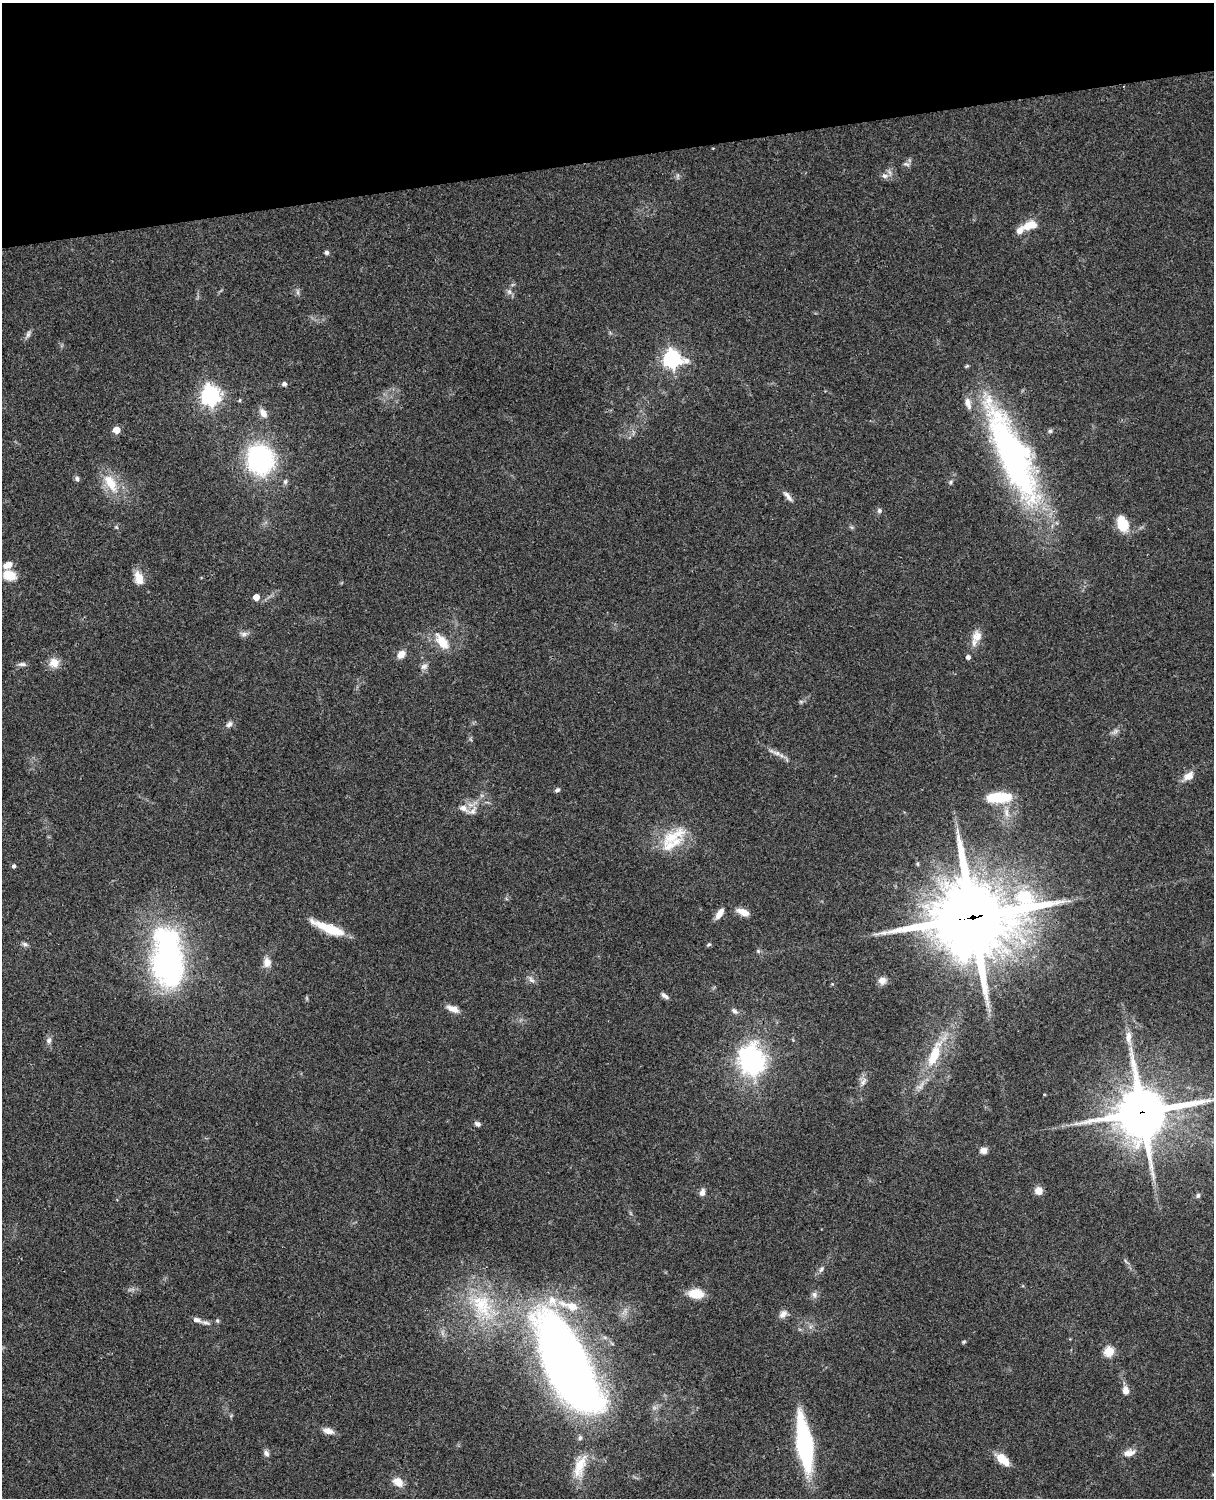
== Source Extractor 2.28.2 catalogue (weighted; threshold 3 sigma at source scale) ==
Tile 3 of 4 x 3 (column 3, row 1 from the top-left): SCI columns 2545-3756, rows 3268-4763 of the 5087 x 4927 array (HDU 1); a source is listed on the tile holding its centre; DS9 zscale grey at full resolution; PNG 1216 x 1500 px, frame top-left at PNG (2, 3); no overlay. Shown black and unused: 10% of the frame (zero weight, under 3 of 4 exposures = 6% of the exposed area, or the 3 px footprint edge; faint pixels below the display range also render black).
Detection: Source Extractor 2.28.2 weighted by HDU 2 'WHT'; one run over the whole footprint, this tile lists its part. Background 0.0787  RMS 0.0058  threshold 0.0262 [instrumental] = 3 sigma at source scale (4.5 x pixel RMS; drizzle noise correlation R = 1.50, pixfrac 1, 0.05/0.05 arcsec/px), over >= 5 px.
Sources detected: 101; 2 inside a brighter object's white glare — not listed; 11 inside a brighter listed object's ellipse — not listed separately; the other 88 listed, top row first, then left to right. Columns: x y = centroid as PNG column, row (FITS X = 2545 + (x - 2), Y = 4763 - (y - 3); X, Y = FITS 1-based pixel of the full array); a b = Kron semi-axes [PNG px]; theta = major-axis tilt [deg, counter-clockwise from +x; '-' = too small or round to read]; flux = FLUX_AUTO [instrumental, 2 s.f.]
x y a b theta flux
906 164 10 4 -17 1.3
884 176 10 7 -22 2.6
1027 226 16 10 45 7.4
327 252 5 5 - 1.4
298 292 7 4 -90 1.2
509 292 8 6 -69 1.9
28 334 10 6 74 1.7
672 359 8 7 - 210
284 384 5 5 - 1.8
210 395 7 7 - 300
263 413 13 8 -59 3.9
116 430 5 5 - 11
1050 431 7 5 2 1.2
1012 455 125 31 -66 190
260 459 20 18 -75 110
77 479 7 6 - 1.5
285 482 7 5 75 1.4
951 482 6 5 - 1.1
111 483 30 14 -59 15
788 496 16 6 -51 2.7
879 510 7 7 - 1.4
1122 524 20 13 -69 12
116 527 6 4 -44 0.7
9 575 15 11 -16 9.8
139 578 17 10 -72 7
256 597 5 5 - 6.5
244 634 10 6 7 2.1
977 636 15 13 53 6.4
442 641 24 12 -51 11
401 654 9 7 44 5.1
968 657 4 4 - 2
54 663 13 12 - 6.2
22 664 12 5 0 1.9
424 666 10 7 32 2.4
801 702 6 4 -19 0.85
229 724 9 7 43 2.2
1115 731 11 6 32 2.1
776 753 14 6 -15 3.2
1188 776 15 9 32 5.1
557 790 6 5 - 1.4
999 797 29 11 3 23
473 811 16 9 36 4.5
1007 813 15 7 -76 4.6
673 836 44 16 32 21
14 866 5 5 - 1.1
743 912 15 7 -23 5.6
719 914 12 6 56 5.3
972 917 30 25 10 5900
329 928 37 9 -22 18
25 944 8 5 -27 1.5
709 944 6 5 - 0.9
758 951 5 5 - 0.84
267 962 13 10 84 4.4
168 963 54 36 -83 130
531 980 10 6 -45 2.1
882 981 9 8 - 3.9
664 996 11 5 -39 2
453 1009 16 7 -20 4.6
734 1011 10 6 -38 1.9
1128 1038 20 8 -85 5.9
49 1040 8 7 - 2.1
934 1055 37 13 68 22
752 1060 11 9 -71 380
863 1082 14 6 65 2.9
1142 1112 18 17 - 2800
477 1124 7 6 - 1.7
984 1150 9 7 5 3.3
1039 1191 8 8 - 5
702 1192 9 6 75 2.6
1198 1195 6 5 - 1.2
821 1269 10 5 65 1.6
696 1294 14 9 -5 13
814 1294 8 8 - 2.2
482 1306 44 27 -59 43
783 1314 12 8 47 3.2
197 1320 12 6 -18 2.6
217 1321 6 4 -69 0.89
964 1342 6 4 31 0.72
1109 1351 5 5 - 31
567 1364 100 37 -64 490
1125 1390 9 6 -83 4.4
328 1431 14 7 -16 4
804 1444 43 12 -82 99
266 1453 8 7 - 2
1129 1453 17 9 14 4.5
1002 1459 15 8 -38 11
580 1466 33 13 71 13
398 1482 12 9 -34 6.7
Overlapping masked pixels (flux is a lower limit): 3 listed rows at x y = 1012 455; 972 917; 1142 1112
Isophote crosses this tile's border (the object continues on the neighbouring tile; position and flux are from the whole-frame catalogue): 1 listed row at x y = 1142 1112